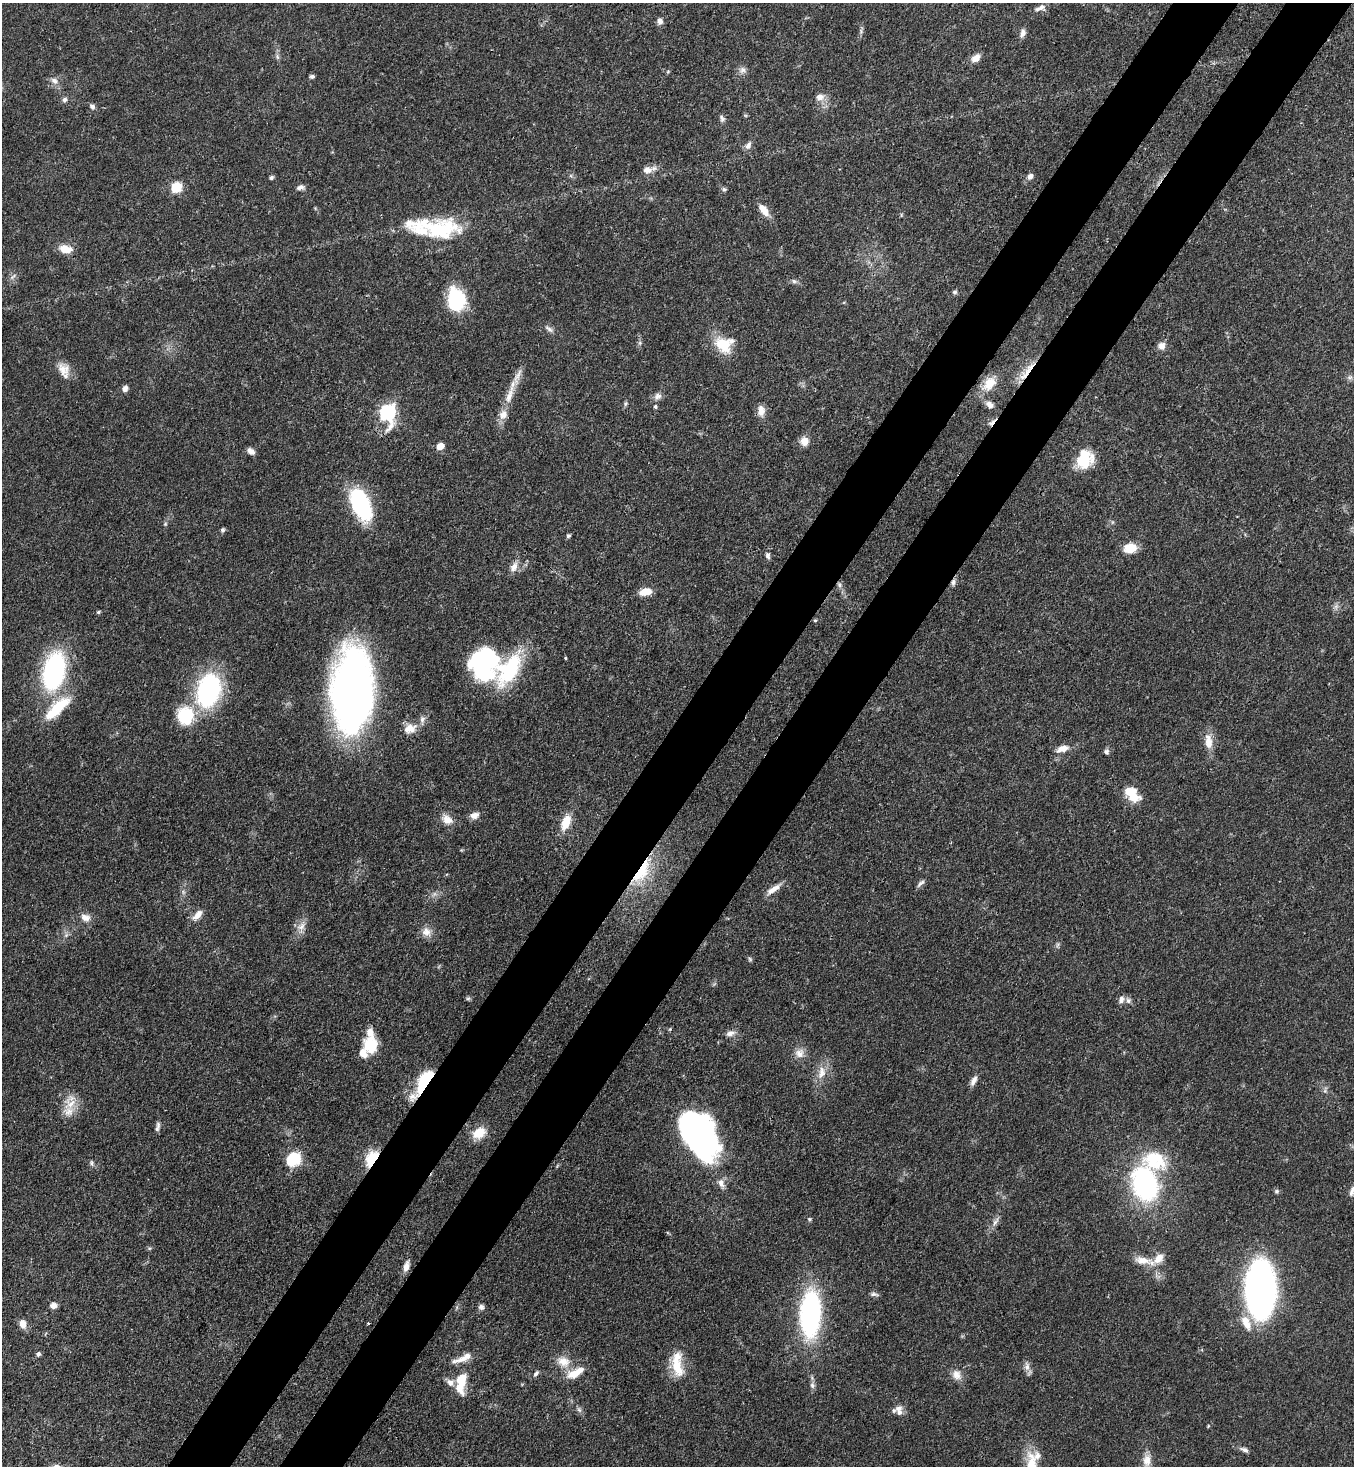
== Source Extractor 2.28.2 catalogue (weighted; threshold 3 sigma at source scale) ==
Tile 10 of 4 x 4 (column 2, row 3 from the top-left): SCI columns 1716-3067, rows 1524-2987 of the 5996 x 5974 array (HDU 1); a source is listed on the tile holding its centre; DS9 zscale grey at full resolution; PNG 1356 x 1468 px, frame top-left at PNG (2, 3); no overlay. Shown black and unused: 10% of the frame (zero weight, under 3 of 4 exposures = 7% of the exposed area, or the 3 px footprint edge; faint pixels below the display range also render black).
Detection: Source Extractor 2.28.2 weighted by HDU 2 'WHT'; one run over the whole footprint, this tile lists its part. Background 0.0681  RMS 0.0035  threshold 0.0158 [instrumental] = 3 sigma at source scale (4.5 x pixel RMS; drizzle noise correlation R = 1.50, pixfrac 1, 0.05/0.05 arcsec/px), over >= 5 px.
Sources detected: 152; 2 too faint to see at this stretch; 2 inside a brighter object's white glare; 1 cosmic-ray / hot-pixel residue — not listed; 15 inside a brighter listed object's ellipse — not listed separately; the other 132 listed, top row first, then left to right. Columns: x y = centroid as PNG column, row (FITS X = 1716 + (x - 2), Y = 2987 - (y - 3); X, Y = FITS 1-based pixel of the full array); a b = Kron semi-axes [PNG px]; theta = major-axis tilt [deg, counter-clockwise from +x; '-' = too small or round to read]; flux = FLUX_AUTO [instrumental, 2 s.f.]
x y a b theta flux
1040 8 17 6 24 1.9
660 21 8 7 - 1.7
1022 33 12 7 77 1.6
277 57 8 5 -71 0.91
976 58 11 7 38 2.9
742 70 10 8 63 1.6
668 71 5 3 - 0.39
312 76 6 5 - 0.73
54 81 12 8 -28 2
820 97 11 8 18 2.7
64 100 7 6 - 1
92 107 8 7 - 1.1
722 118 10 6 -70 1.1
748 145 12 7 61 1.7
647 170 12 10 1 2.7
271 177 6 5 - 0.68
1030 177 7 6 - 1.7
176 187 6 5 - 27
300 187 10 6 5 1.3
724 189 6 5 - 0.78
315 208 6 3 -72 0.38
764 210 17 8 -53 4
441 229 50 27 5 26
65 249 18 10 -9 4.1
13 276 12 4 38 1
794 281 8 6 -15 1
955 292 6 5 - 0.69
456 300 25 18 -85 21
549 329 14 5 -33 1.4
640 343 7 4 89 0.69
723 345 24 18 -45 10
1162 346 9 8 - 2.4
64 370 23 14 -70 4.9
1027 371 34 7 53 5.6
1350 377 9 4 -7 0.82
989 383 22 14 54 6.5
125 388 7 6 - 1.8
509 396 24 9 73 4.9
657 396 11 9 34 1.8
626 403 7 5 82 0.64
990 404 11 7 -30 1.9
656 407 5 4 - 0.65
761 411 14 9 -85 2.8
387 412 8 7 - 95
804 441 11 10 - 2.8
440 446 5 5 - 5.3
251 451 9 6 -38 1.8
1084 459 19 16 60 13
360 504 27 14 -65 47
165 524 5 5 - 0.54
222 530 6 5 - 0.7
568 536 5 4 - 0.71
1130 548 14 11 6 5.9
768 555 9 6 -84 1.1
514 567 15 9 60 2.8
953 582 8 7 - 1.3
839 585 7 5 -70 1
645 592 13 7 13 5
1336 606 8 6 79 1.1
98 612 5 4 - 0.56
815 620 4 4 - 0.47
565 658 3 3 - 0.61
509 669 66 33 -14 46
54 671 31 16 78 67
208 690 32 22 73 53
352 690 73 35 88 230
57 709 41 14 43 15
185 716 21 19 89 16
410 728 19 13 20 4.5
1208 742 20 9 -84 4.9
1062 749 17 8 22 3.3
1106 752 7 6 - 0.97
1133 797 18 11 -17 5.8
474 815 12 8 14 2.3
447 819 16 11 -36 3.6
566 822 18 9 68 6.9
642 872 45 15 58 19
921 883 13 5 44 1.2
773 889 21 6 37 3.1
197 915 16 8 49 3
85 917 14 10 -17 2.8
301 926 16 10 52 3.1
426 932 14 12 -27 3.2
66 935 8 5 45 0.95
1057 945 7 4 71 0.66
468 998 6 5 - 0.61
1121 999 10 7 72 1.6
730 1033 12 7 18 1.9
371 1046 19 17 -81 10
799 1053 13 13 - 3.1
822 1072 18 10 80 4.5
974 1080 14 6 62 2
423 1082 37 10 57 17
1325 1090 10 5 76 1
70 1104 19 18 - 6.3
158 1125 11 5 -80 1.2
479 1133 17 12 33 6.3
699 1135 43 26 -64 130
293 1159 15 12 38 13
372 1159 15 9 60 14
92 1163 8 5 88 0.81
721 1183 11 8 -74 2.3
1145 1184 30 22 -75 64
1276 1191 7 5 21 0.67
1352 1191 15 6 62 1.9
809 1219 6 5 - 0.58
995 1222 14 6 60 1.8
1144 1261 30 9 -12 4.9
406 1267 13 7 72 2.4
1260 1289 36 18 89 250
874 1294 11 5 -3 0.95
53 1305 8 7 - 1.9
481 1307 7 7 - 1.1
810 1314 34 14 87 95
368 1323 3 3 - 0.34
1246 1323 21 10 -66 5.8
23 1324 11 8 -80 2.6
38 1354 6 6 - 0.86
563 1361 19 14 -25 5.2
677 1364 35 13 -84 9.8
1027 1366 13 7 -88 2
575 1373 22 10 27 6.2
536 1374 9 5 50 1
957 1375 14 11 -44 3.1
461 1383 28 12 83 9.3
812 1385 9 7 -66 1.2
579 1410 9 6 -62 0.97
899 1411 14 9 -81 2.7
1208 1426 5 3 - 0.32
1244 1450 11 6 -23 1.3
1037 1456 11 9 75 2.1
1147 1461 20 11 85 3.9
Overlapping masked pixels (flux is a lower limit): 6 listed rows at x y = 1027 371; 953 582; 839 585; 642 872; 423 1082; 372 1159
Isophote crosses this tile's border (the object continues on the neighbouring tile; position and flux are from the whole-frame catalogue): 2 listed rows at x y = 1352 1191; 1147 1461